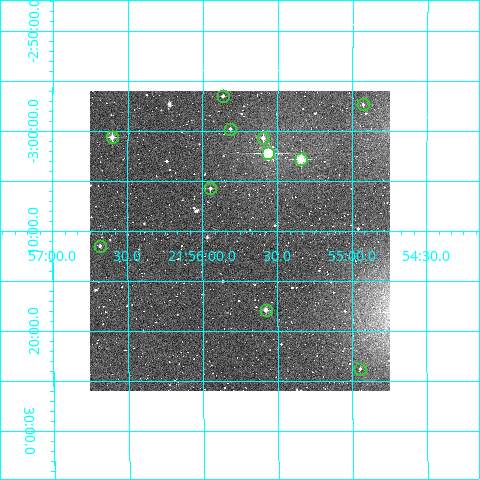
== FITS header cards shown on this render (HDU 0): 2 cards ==
NAXIS1  =                  300
NAXIS2  =                  300

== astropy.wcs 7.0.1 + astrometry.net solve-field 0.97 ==
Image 300 x 300 px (HDU 0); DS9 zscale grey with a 90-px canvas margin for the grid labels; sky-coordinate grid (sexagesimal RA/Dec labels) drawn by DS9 from the SOLVED WCS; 11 Tycho-2 reference stars matched to detected sources circled (green)
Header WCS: RA---TAN/DEC--TAN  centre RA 21:55:45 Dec -03:11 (328.94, -3.18 deg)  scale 6 arcsec/px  FOV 30.0' x 30.0'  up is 0 deg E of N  parity normal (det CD < 0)
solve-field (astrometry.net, Tycho-2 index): VERIFIED the header's WCS against the Tycho-2 star catalogue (verified at 2 index scales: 11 matches each, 0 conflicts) and refined it, rather than solving blind
Solved WCS: RA---TAN-SIP/DEC--TAN-SIP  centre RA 21:55:45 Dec -03:11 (328.94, -3.18 deg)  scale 6.01 arcsec/px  FOV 30.1' x 30.0'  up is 0 deg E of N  parity normal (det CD < 0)
The solver's refit moves the header's centre by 0.96 arcsec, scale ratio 1.002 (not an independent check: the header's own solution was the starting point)
Tycho-2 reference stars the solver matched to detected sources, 11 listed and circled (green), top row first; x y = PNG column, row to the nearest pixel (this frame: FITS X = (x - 90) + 1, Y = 300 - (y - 91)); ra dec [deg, ICRS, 3 dp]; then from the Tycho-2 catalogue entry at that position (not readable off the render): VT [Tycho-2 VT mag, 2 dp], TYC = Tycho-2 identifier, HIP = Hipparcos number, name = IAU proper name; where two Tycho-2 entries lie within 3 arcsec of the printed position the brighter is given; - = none
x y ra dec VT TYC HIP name
223 96 328.967 -2.941 11.81 5215-5-1 - -
363 104 328.732 -2.955 11.59 5215-387-1 - -
230 129 328.954 -2.996 11.82 5215-840-1 - -
112 137 329.151 -3.010 9.61 5215-909-1 - -
263 138 328.899 -3.011 10.52 5215-744-1 - -
268 153 328.890 -3.036 8.09 5215-760-1 - -
301 159 328.835 -3.046 8.85 5215-796-1 - -
210 188 328.987 -3.094 11.50 5215-1016-1 - -
100 246 329.171 -3.190 11.69 5215-956-1 - -
266 310 328.895 -3.297 10.37 5215-838-1 - -
360 369 328.737 -3.395 12.17 5215-475-1 - -